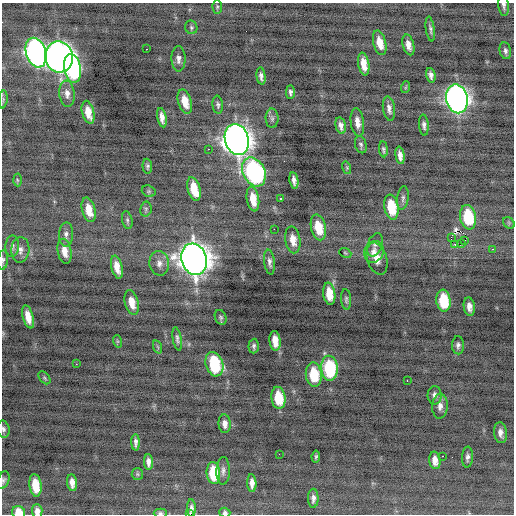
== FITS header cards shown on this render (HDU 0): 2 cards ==
NAXIS1  =                  512 / Axis length
NAXIS2  =                  512 / Axis length

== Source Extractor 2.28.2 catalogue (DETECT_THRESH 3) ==
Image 512 x 512 px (HDU 0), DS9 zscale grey, 1 PNG px = 1 image px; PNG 516 x 516 px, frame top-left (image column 1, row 512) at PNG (2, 3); each listed source drawn as its Kron ellipse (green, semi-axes under 4 px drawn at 4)
Background -0.313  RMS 0.81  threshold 2.43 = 3 sigma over >= 5 px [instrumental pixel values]
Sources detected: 119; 2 with non-positive FLUX_AUTO (blend fragments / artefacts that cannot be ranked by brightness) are neither listed nor drawn; the other 117 listed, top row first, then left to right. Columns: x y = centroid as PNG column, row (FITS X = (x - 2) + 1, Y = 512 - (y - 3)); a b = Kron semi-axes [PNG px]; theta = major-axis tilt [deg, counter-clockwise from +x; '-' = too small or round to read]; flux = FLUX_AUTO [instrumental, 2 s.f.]
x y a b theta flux
504 6 11 5 -83 160
217 7 7 5 -85 87
191 27 7 6 - 110
430 29 12 4 -81 150
380 43 12 6 -75 690
408 45 10 5 -76 370
146 49 2 2 - 480
505 51 9 5 -78 170
36 53 15 10 -73 26000
59 57 15 13 -78 51000
178 59 12 7 -89 270
364 64 11 5 -80 680
72 68 14 8 -80 7900
431 75 7 4 -76 220
261 76 8 4 -83 210
406 87 6 3 71 63
290 92 7 4 89 150
67 94 13 7 -84 360
3 99 9 3 85 94
457 99 14 10 -78 34000
185 101 12 6 -74 820
218 105 9 5 -84 140
389 108 12 6 -81 270
88 112 12 6 -76 800
162 118 10 4 -79 380
272 118 10 6 -90 130
357 122 14 6 -82 390
424 125 10 5 -85 180
341 126 8 5 -76 270
237 140 16 12 -73 59000
361 145 9 5 -75 140
208 149 2 2 - 280
383 149 8 4 -84 120
400 155 9 4 -81 320
147 166 7 5 -87 120
347 168 6 4 -73 72
254 172 15 11 -63 13000
17 180 6 4 -87 76
294 180 8 4 -80 250
194 189 12 6 -74 1200
149 191 7 5 -20 95
280 198 3 3 - 770
403 198 12 5 83 180
253 199 12 6 -80 850
391 207 12 7 -80 1900
146 209 7 5 80 120
89 210 12 6 -76 810
468 217 12 8 -81 2700
127 220 9 5 -77 130
509 223 6 5 - 88
318 227 13 7 -77 1400
274 229 2 2 - 530
66 234 12 7 88 250
451 237 3 2 - 2000
293 240 13 7 -80 610
465 241 2 2 - 54
455 244 3 2 - 200
461 244 3 2 - 180
375 245 12 7 69 220
12 246 11 7 88 200
492 249 3 2 - 480
20 250 12 9 87 350
65 251 13 7 -78 540
374 252 11 9 64 410
345 253 6 4 -23 81
194 259 16 12 -73 77000
377 259 16 9 -72 640
3 260 10 5 83 140
269 262 12 5 -83 220
159 263 12 10 -86 380
117 267 12 5 -76 630
329 294 11 6 -82 1100
346 299 10 5 -87 130
443 301 11 7 -83 2100
132 302 12 6 -76 700
469 307 9 5 -82 370
28 317 12 5 -75 630
221 317 8 5 -68 110
177 339 12 4 -80 170
117 341 6 4 -71 70
275 341 10 5 -84 690
458 345 9 6 -89 190
254 346 7 5 86 130
158 347 7 4 -71 87
76 364 2 2 - 160
214 364 12 8 -73 3800
329 368 12 8 -85 4100
314 375 12 8 -84 2100
44 378 7 5 -51 93
407 380 2 2 - 54
435 395 9 7 -87 240
278 398 11 7 -83 1700
440 406 12 7 86 350
225 424 9 6 -85 300
3 429 8 6 -76 160
500 433 10 6 -83 320
136 442 8 3 -88 180
279 454 2 2 - 28
442 456 3 2 - 140
316 457 6 4 82 98
467 457 10 5 86 190
435 460 9 5 -80 440
149 462 8 4 -88 260
223 471 14 6 89 240
213 473 11 7 -85 2100
137 474 6 5 - 92
3 480 9 5 71 130
72 483 8 5 -82 360
252 483 9 4 -86 330
35 485 11 6 -83 1200
313 498 9 5 89 220
191 508 9 4 -87 6.4
37 511 7 5 -86 270
18 512 7 6 - 840
160 513 6 4 0 110
225 513 5 5 - 150
189 514 2 2 - 1000
At the frame edge (FLAGS 8, measured only in part): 9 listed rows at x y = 504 6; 3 260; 3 429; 3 480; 37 511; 18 512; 160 513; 225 513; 189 514
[2 non-positive-flux detections neither listed nor drawn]